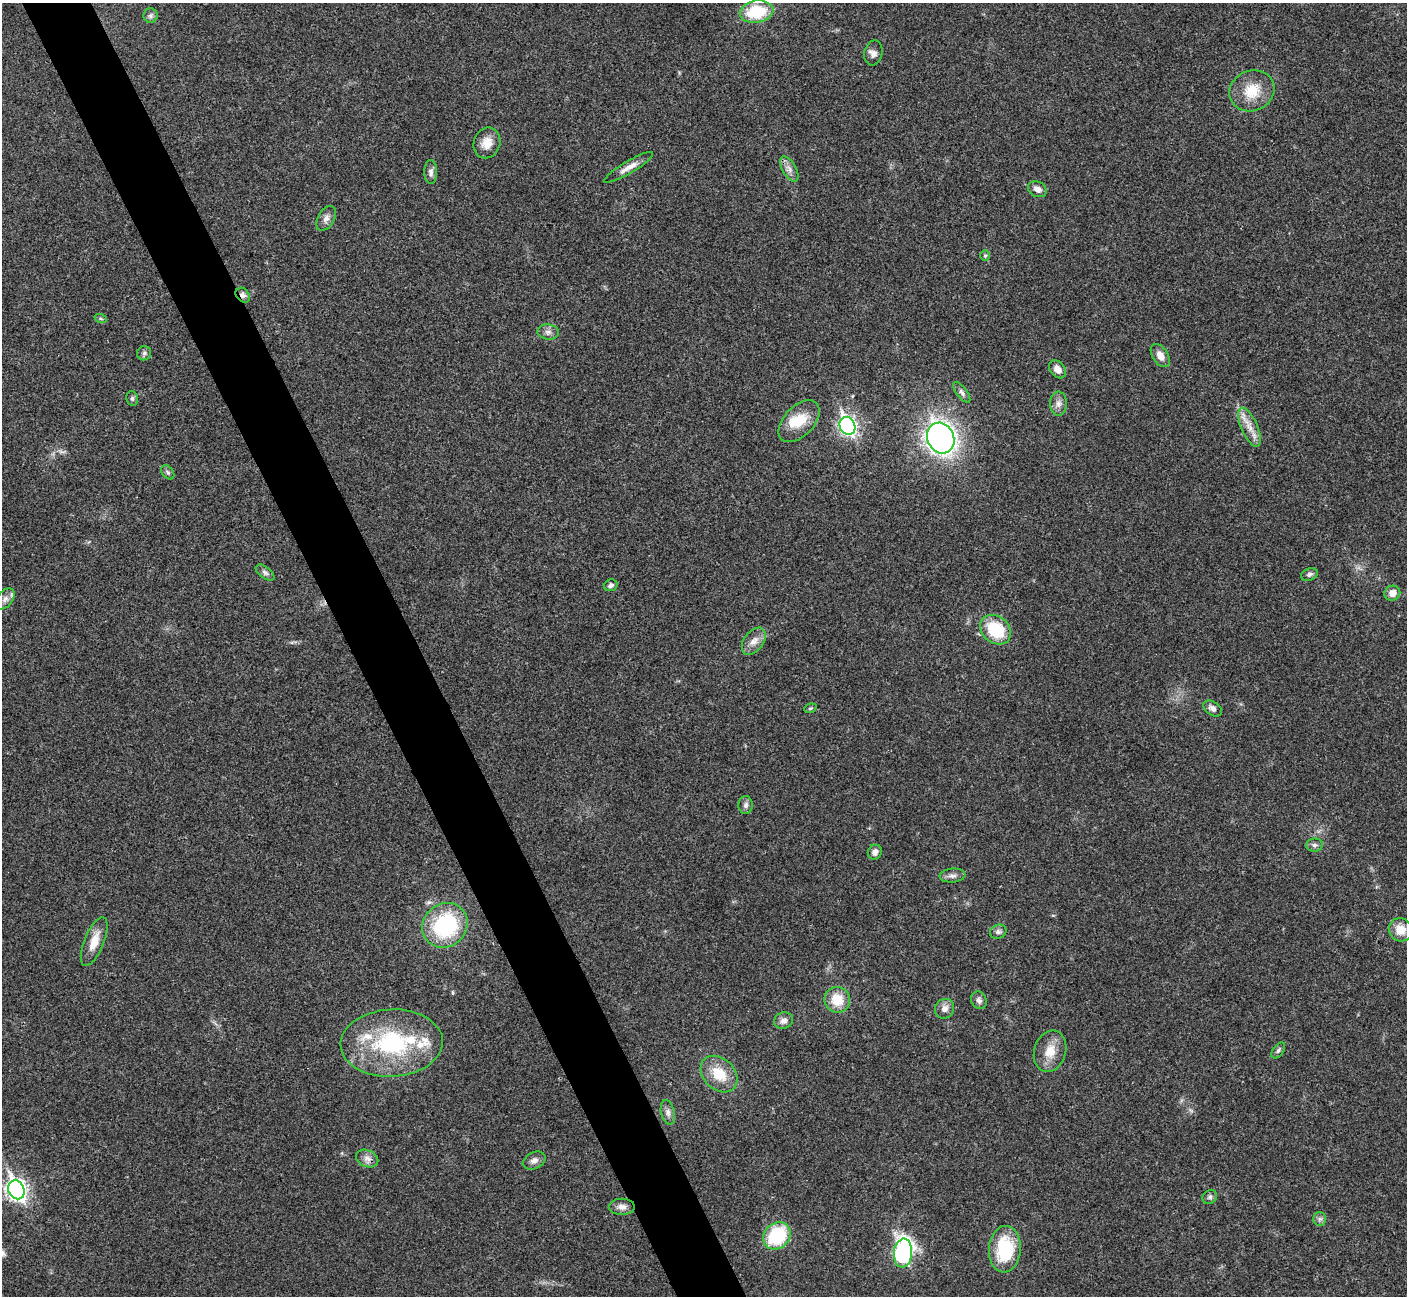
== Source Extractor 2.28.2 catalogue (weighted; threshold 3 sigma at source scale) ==
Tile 11 of 4 x 4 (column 3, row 3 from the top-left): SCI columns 2814-4218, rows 1450-2743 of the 5630 x 5618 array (HDU 1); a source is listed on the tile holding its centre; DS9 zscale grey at full resolution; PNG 1409 x 1298 px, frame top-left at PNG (2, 3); each listed source drawn as its Kron ellipse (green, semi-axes under 4 px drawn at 4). Shown black and unused: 5% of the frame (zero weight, under 3 of 4 exposures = <1% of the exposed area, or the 3 px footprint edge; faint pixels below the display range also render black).
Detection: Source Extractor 2.28.2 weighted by HDU 2 'WHT'; one run over the whole footprint, this tile lists its part. Background 0.0222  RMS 0.004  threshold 0.018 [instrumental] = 3 sigma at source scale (4.5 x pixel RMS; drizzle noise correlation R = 1.50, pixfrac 1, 0.05/0.05 arcsec/px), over >= 5 px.
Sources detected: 65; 1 inside a brighter object's white glare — neither listed nor drawn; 4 inside a brighter listed object's ellipse — not listed separately; the other 60 listed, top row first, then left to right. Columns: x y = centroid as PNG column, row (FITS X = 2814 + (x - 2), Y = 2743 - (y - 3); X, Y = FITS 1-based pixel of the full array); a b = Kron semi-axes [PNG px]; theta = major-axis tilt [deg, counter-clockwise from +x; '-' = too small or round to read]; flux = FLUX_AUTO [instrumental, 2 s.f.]
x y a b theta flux
757 12 17 11 9 18
150 16 7 7 - 1
873 53 13 9 78 2.1
1252 91 23 20 24 11
487 143 15 13 69 5.2
629 167 28 6 31 3.6
789 169 14 6 -61 2.4
431 172 12 6 -88 1.6
1037 189 10 7 -29 2.7
326 218 13 8 60 2.2
985 256 5 5 - 0.6
243 295 8 6 -49 1.7
101 319 6 4 -19 0.6
548 332 10 7 -7 1.8
144 353 7 7 - 1
1160 355 13 7 -57 3.7
1058 369 10 7 -50 3.1
962 392 12 5 -52 1.3
132 398 7 5 -75 0.77
1058 403 12 8 -90 2.3
799 421 25 15 46 10
847 426 9 7 -63 130
1249 427 21 8 -66 4.8
941 438 16 13 -66 200
168 472 8 5 -51 0.88
265 573 11 5 -37 1.3
1309 574 9 6 18 1.2
611 585 7 6 - 1.3
1392 593 8 7 - 3.4
5 599 12 7 51 1.9
996 630 17 13 -40 18
754 641 15 9 53 3.4
810 708 6 4 20 0.62
1213 708 10 6 -35 1.8
746 805 9 7 87 1.4
1314 845 8 6 1 1.2
875 852 7 7 - 2
952 875 13 7 6 1.8
445 925 24 21 41 38
1400 930 12 11 - 5.6
998 932 8 7 - 1.3
94 942 26 10 68 6.2
837 1000 13 12 - 8.6
979 1000 9 7 -61 1.5
945 1009 10 9 - 2.5
783 1021 9 8 - 2
392 1043 51 33 3 45
1278 1050 9 5 53 0.91
1050 1051 21 15 73 6.9
719 1074 21 15 -44 10
668 1112 12 7 -76 1.8
367 1158 11 8 -24 2.2
534 1161 12 8 27 2.1
16 1190 10 8 -66 200
1210 1197 8 6 36 1
622 1207 13 8 1 2.3
1320 1219 7 6 - 1.1
777 1236 15 12 43 25
1005 1249 23 16 85 22
903 1253 14 9 85 81
Overlapping masked pixels (flux is a lower limit): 1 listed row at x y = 243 295